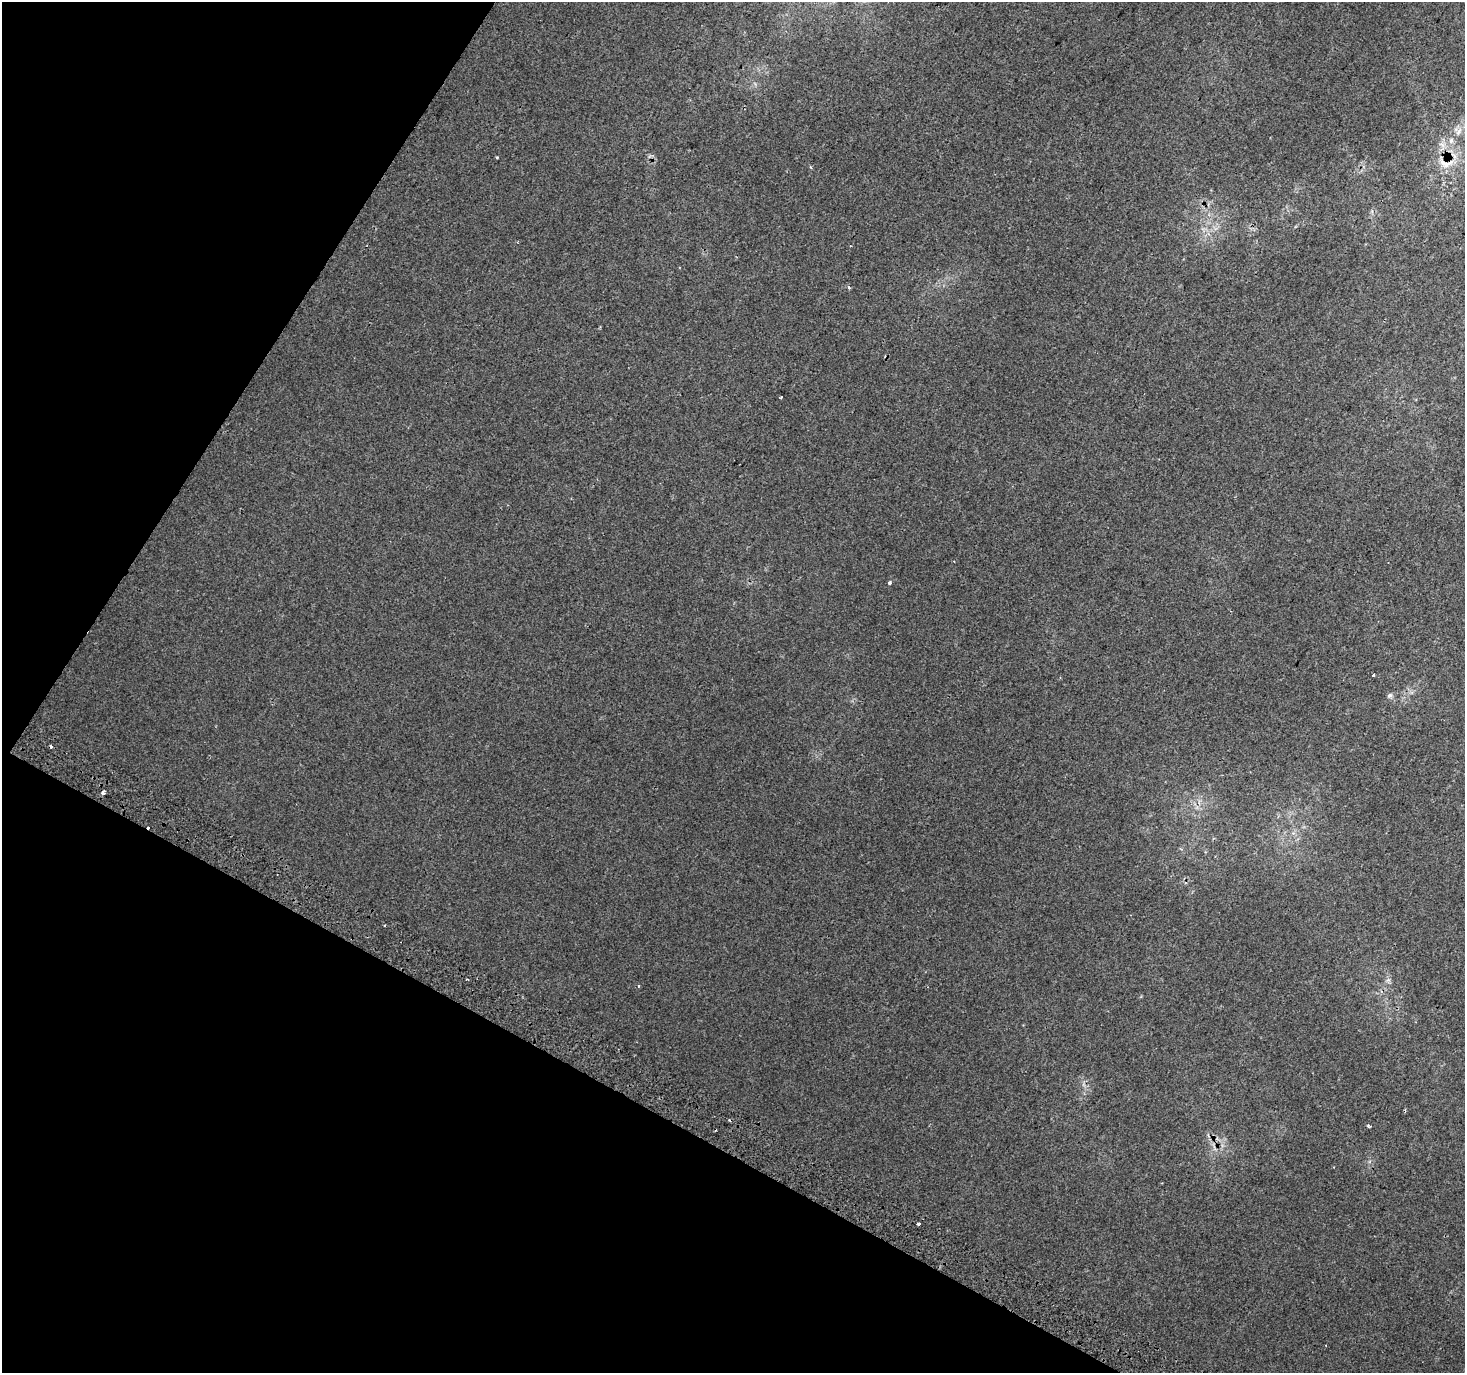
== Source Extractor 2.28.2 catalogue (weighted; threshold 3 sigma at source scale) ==
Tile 9 of 4 x 4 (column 1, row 3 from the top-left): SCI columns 31-1493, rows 1666-3036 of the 5905 x 6006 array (HDU 1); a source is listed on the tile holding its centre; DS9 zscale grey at full resolution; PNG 1467 x 1375 px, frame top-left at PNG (2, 2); no overlay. Shown black and unused: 27% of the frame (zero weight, under 2 of 3 exposures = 2% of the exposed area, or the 3 px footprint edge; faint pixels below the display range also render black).
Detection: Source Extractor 2.28.2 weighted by HDU 2 'WHT'; one run over the whole footprint, this tile lists its part. Background 0.00434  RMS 0.0038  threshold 0.0172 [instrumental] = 3 sigma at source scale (4.5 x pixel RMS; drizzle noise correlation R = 1.50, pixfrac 1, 0.0396/0.0396 arcsec/px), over >= 5 px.
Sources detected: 19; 4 cosmic-ray / hot-pixel residue — not listed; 3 inside a brighter listed object's ellipse — not listed separately; the other 12 listed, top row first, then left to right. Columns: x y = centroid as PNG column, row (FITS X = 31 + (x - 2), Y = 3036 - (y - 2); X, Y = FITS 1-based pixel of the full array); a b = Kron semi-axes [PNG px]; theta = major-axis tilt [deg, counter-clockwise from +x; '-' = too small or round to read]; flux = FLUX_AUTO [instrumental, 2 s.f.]
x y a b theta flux
1459 131 13 6 62 2.6
497 157 3 3 - 0.38
1442 162 28 19 -29 10
849 287 5 3 - 0.49
889 582 3 3 - 1.6
1373 675 3 3 - 0.89
1390 695 8 6 55 0.96
103 793 5 3 - 2.3
466 979 3 2 - 0.35
1388 980 7 5 44 0.9
1368 1126 6 3 -37 0.49
918 1224 3 3 - 2.2
Overlapping masked pixels (flux is a lower limit): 1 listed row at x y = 1442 162